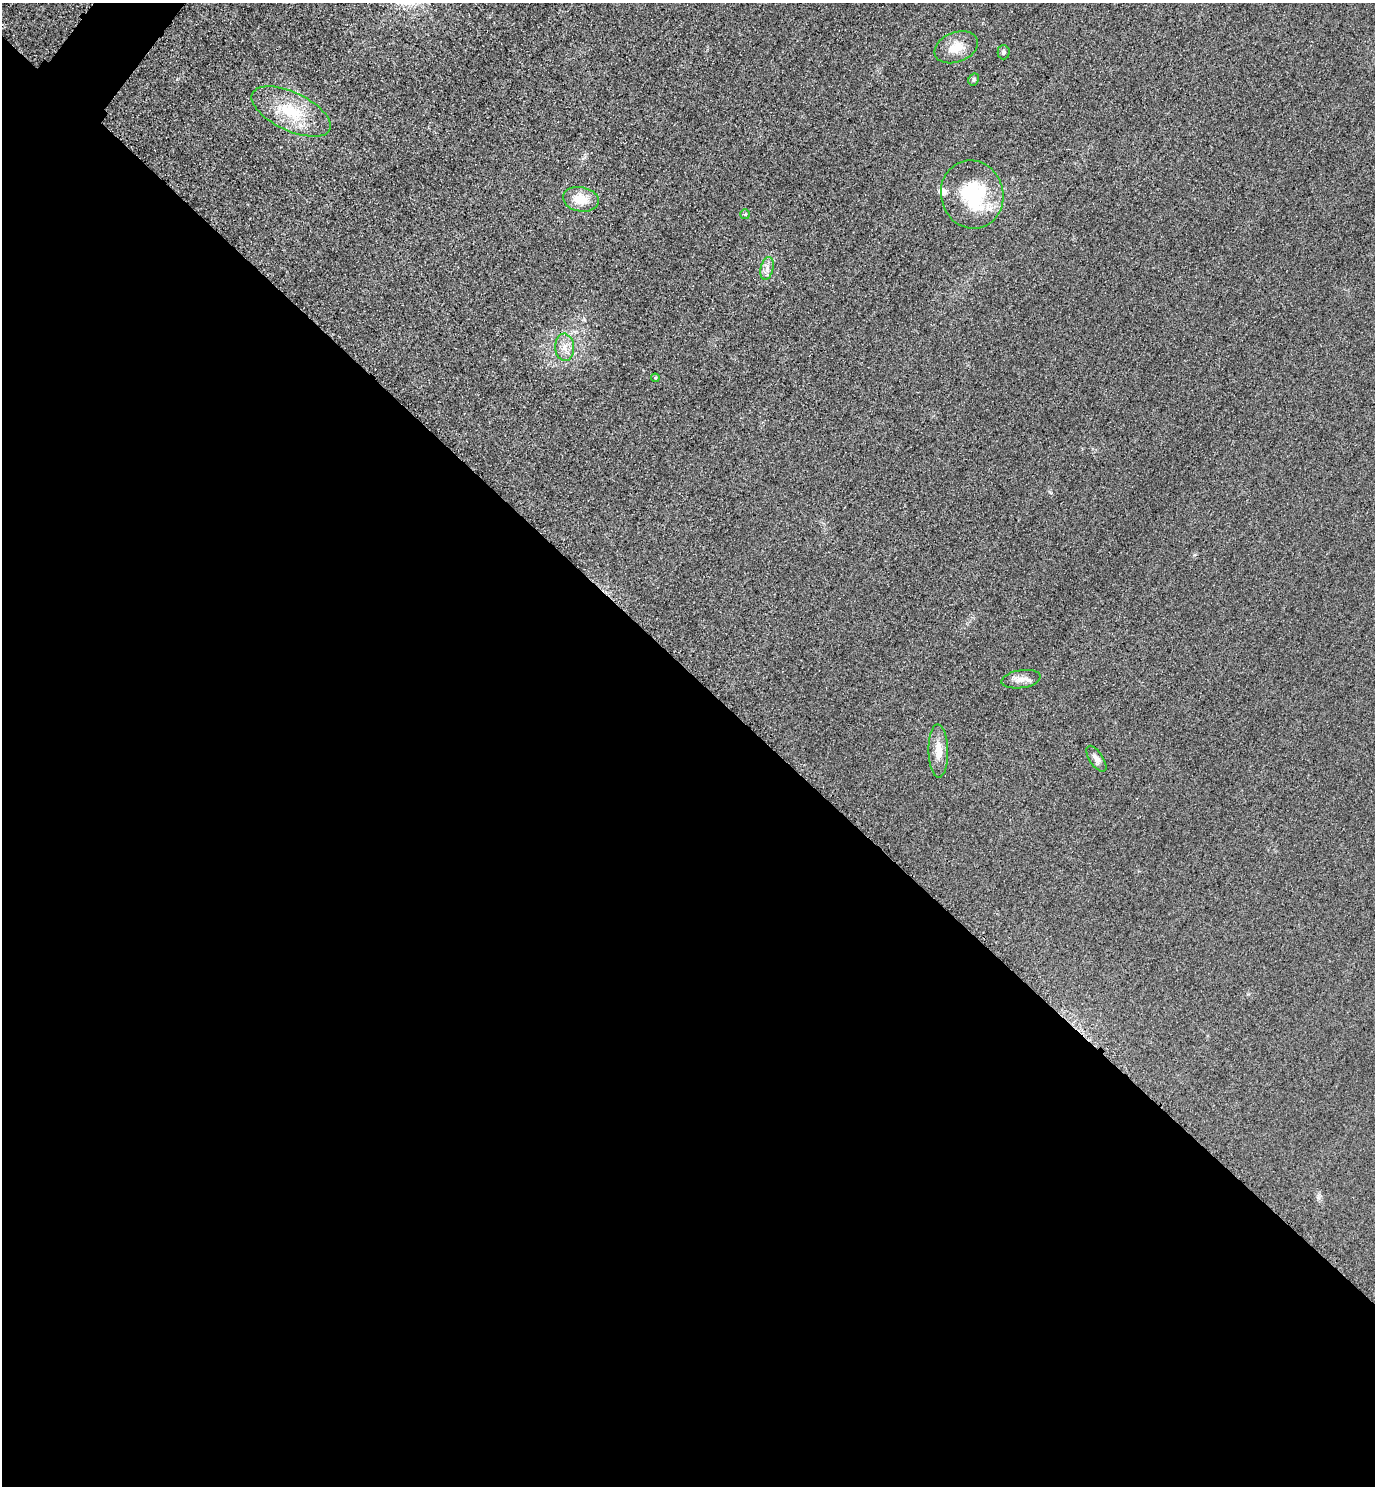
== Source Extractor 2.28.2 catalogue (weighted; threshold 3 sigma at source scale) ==
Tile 14 of 4 x 4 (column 2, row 4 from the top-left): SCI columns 1697-3069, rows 30-1513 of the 5996 x 5993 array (HDU 1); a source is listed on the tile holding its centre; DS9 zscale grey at full resolution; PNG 1377 x 1488 px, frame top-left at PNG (2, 3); each listed source drawn as its Kron ellipse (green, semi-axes under 4 px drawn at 4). Shown black and unused: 55% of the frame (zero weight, under 3 of 4 exposures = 3% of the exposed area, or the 3 px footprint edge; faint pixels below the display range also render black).
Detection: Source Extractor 2.28.2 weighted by HDU 2 'WHT'; one run over the whole footprint, this tile lists its part. Background 0.0506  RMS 0.017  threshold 0.0757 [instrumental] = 3 sigma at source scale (4.5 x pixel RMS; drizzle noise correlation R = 1.50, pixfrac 1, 0.05/0.05 arcsec/px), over >= 5 px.
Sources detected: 15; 2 inside a brighter listed object's ellipse — not listed separately; the other 13 listed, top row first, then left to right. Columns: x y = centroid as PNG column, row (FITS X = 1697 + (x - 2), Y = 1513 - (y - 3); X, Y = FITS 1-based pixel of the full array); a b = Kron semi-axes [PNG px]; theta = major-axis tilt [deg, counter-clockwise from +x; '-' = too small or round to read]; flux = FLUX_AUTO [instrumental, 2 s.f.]
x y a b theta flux
956 47 22 15 20 30
1004 52 7 6 - 4.1
974 79 6 5 - 2.9
291 111 43 19 -25 78
972 194 34 31 -76 120
581 199 18 12 -11 32
745 214 5 5 - 2
767 268 11 6 75 8.9
565 347 14 9 -86 15
655 378 4 4 - 1.8
1021 679 20 9 9 15
938 751 26 10 -89 25
1096 759 15 6 -56 8.5